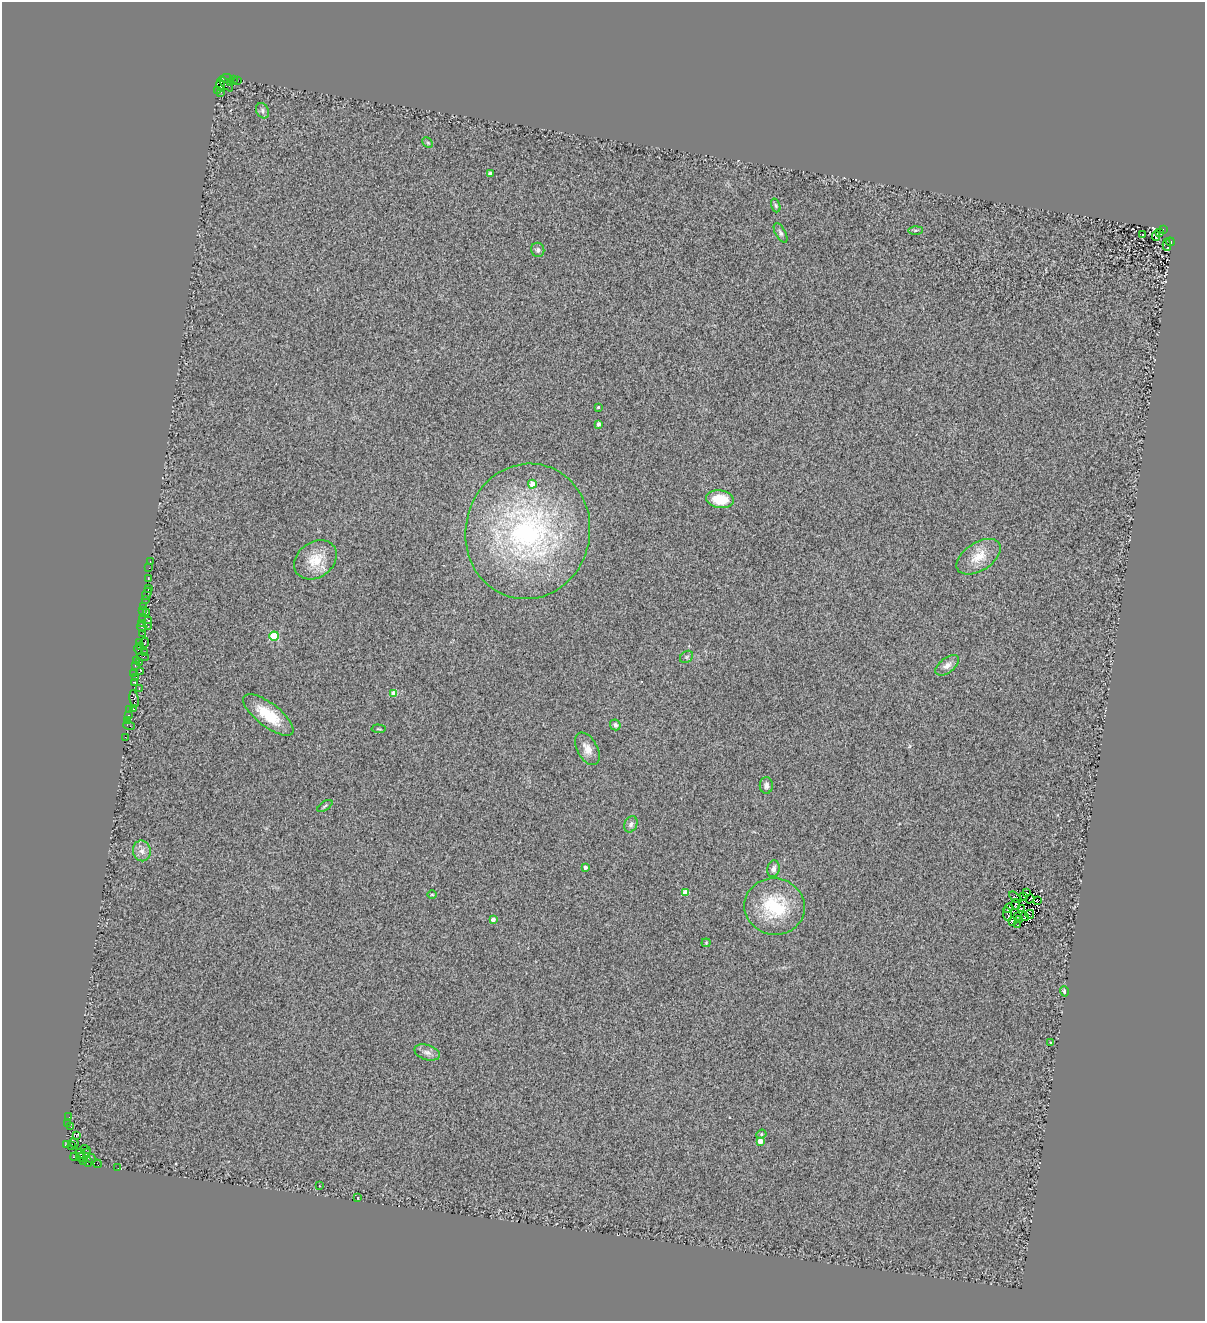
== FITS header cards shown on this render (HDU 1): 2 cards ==
NAXIS1  =                 1203
NAXIS2  =                 1319

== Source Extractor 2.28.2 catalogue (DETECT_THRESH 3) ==
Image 1203 x 1319 px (HDU 1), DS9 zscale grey, 1 PNG px = 1 image px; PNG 1207 x 1323 px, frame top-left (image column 1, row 1319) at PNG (2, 2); each listed source drawn as its Kron ellipse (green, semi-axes under 4 px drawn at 4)
Background 0.746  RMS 0.5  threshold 1.49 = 3 sigma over >= 5 px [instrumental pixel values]
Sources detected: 123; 1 with non-positive FLUX_AUTO (blend fragments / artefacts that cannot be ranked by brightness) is neither listed nor drawn; the other 122 listed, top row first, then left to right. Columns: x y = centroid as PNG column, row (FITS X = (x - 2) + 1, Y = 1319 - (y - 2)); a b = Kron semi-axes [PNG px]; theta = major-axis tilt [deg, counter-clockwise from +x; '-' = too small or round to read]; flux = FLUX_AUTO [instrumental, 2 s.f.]
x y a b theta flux
227 78 6 2 -3 6.5
234 79 4 2 - 3.3
237 80 3 2 - 15
231 82 3 2 - 33
226 84 9 3 -48 110
221 85 6 2 -76 740
217 90 3 3 - 65
221 92 2 2 - 45
263 111 8 6 -62 98
428 143 6 4 -45 42
490 174 4 3 - 140
776 205 7 4 -71 58
1163 229 3 2 - 1300
915 230 7 4 1 54
1159 232 2 2 - 44
781 233 11 5 -62 88
1142 234 3 3 - 67
1156 236 5 2 - 26
1170 242 4 3 - 1200
1167 245 6 3 -88 240
538 250 7 6 - 89
598 407 3 3 - 40
599 424 4 3 - 150
532 484 4 4 - 550
720 499 14 9 -8 830
528 531 68 62 78 9000
979 557 24 14 33 670
315 560 23 17 36 820
150 562 3 2 - 65
149 568 3 2 - 31
148 578 3 2 - 180
149 588 3 2 - 42
147 594 6 3 59 150
145 599 3 2 - 150
144 607 3 2 - 47
143 610 2 2 - 130
146 613 3 2 - 160
142 619 3 2 - 31
148 620 3 2 - 210
141 624 3 2 - 110
148 626 2 2 - 140
142 627 5 3 - 110
143 633 3 2 - 56
274 636 5 4 - 1600
139 643 3 2 - 49
145 643 5 2 - 35
141 646 3 2 - 70
139 650 5 3 - 350
144 652 3 2 - 55
142 657 6 3 -3 73
687 657 7 5 36 60
136 660 2 2 - 67
140 662 2 2 - 150
947 665 14 7 38 230
135 666 3 2 - 150
140 671 4 3 - 38
134 674 3 2 - 28
135 678 4 3 - 370
134 682 3 2 - 34
139 688 3 2 - 110
394 693 4 4 - 450
134 699 9 4 -79 430
130 709 3 2 - 150
134 709 3 2 - 120
128 715 3 2 - 110
268 715 30 11 -37 1100
128 720 3 2 - 31
615 725 5 5 - 90
129 726 6 2 -19 210
378 729 7 2 -5 30
125 737 3 2 - 37
587 749 18 10 -61 320
766 785 8 6 90 130
325 806 9 3 34 43
631 824 8 6 65 110
142 851 10 9 - 210
585 867 3 3 - 170
774 869 8 6 76 110
685 892 4 4 - 520
1027 893 2 2 - 24
432 894 4 3 - 28
1024 896 2 2 - 16
1015 897 7 2 -40 28
1030 899 5 2 - 55
1037 900 2 2 - 24
1016 905 5 3 - 36
775 907 30 28 -15 1900
1008 908 5 3 - 63
1021 909 3 2 - 36
1007 914 7 3 -84 120
1030 914 4 2 - 37
1017 917 3 2 - 16
1024 917 4 2 - 48
1020 919 3 2 - 19
493 920 4 4 - 180
1012 922 4 3 - 28
1017 925 4 2 - 27
706 943 4 4 - 34
1064 991 5 4 - 61
1050 1042 3 3 - 73
427 1052 13 7 -18 170
69 1117 2 2 - 38
68 1123 3 2 - 42
71 1127 3 2 - 48
761 1134 5 4 - 44
76 1136 3 2 - 140
760 1141 4 4 - 480
74 1143 5 2 - 1300
67 1145 3 3 - 370
72 1146 3 2 - 1100
86 1150 5 3 - 270
86 1153 2 2 - 830
80 1154 5 3 - 150
75 1157 4 3 - 750
81 1157 5 3 - 210
91 1158 5 2 - 1100
83 1162 4 2 - 65
88 1162 5 3 - 200
98 1164 4 2 - 88
118 1168 3 2 - 26
319 1186 3 2 - 86
358 1198 3 3 - 65
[1 non-positive-flux detection neither listed nor drawn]